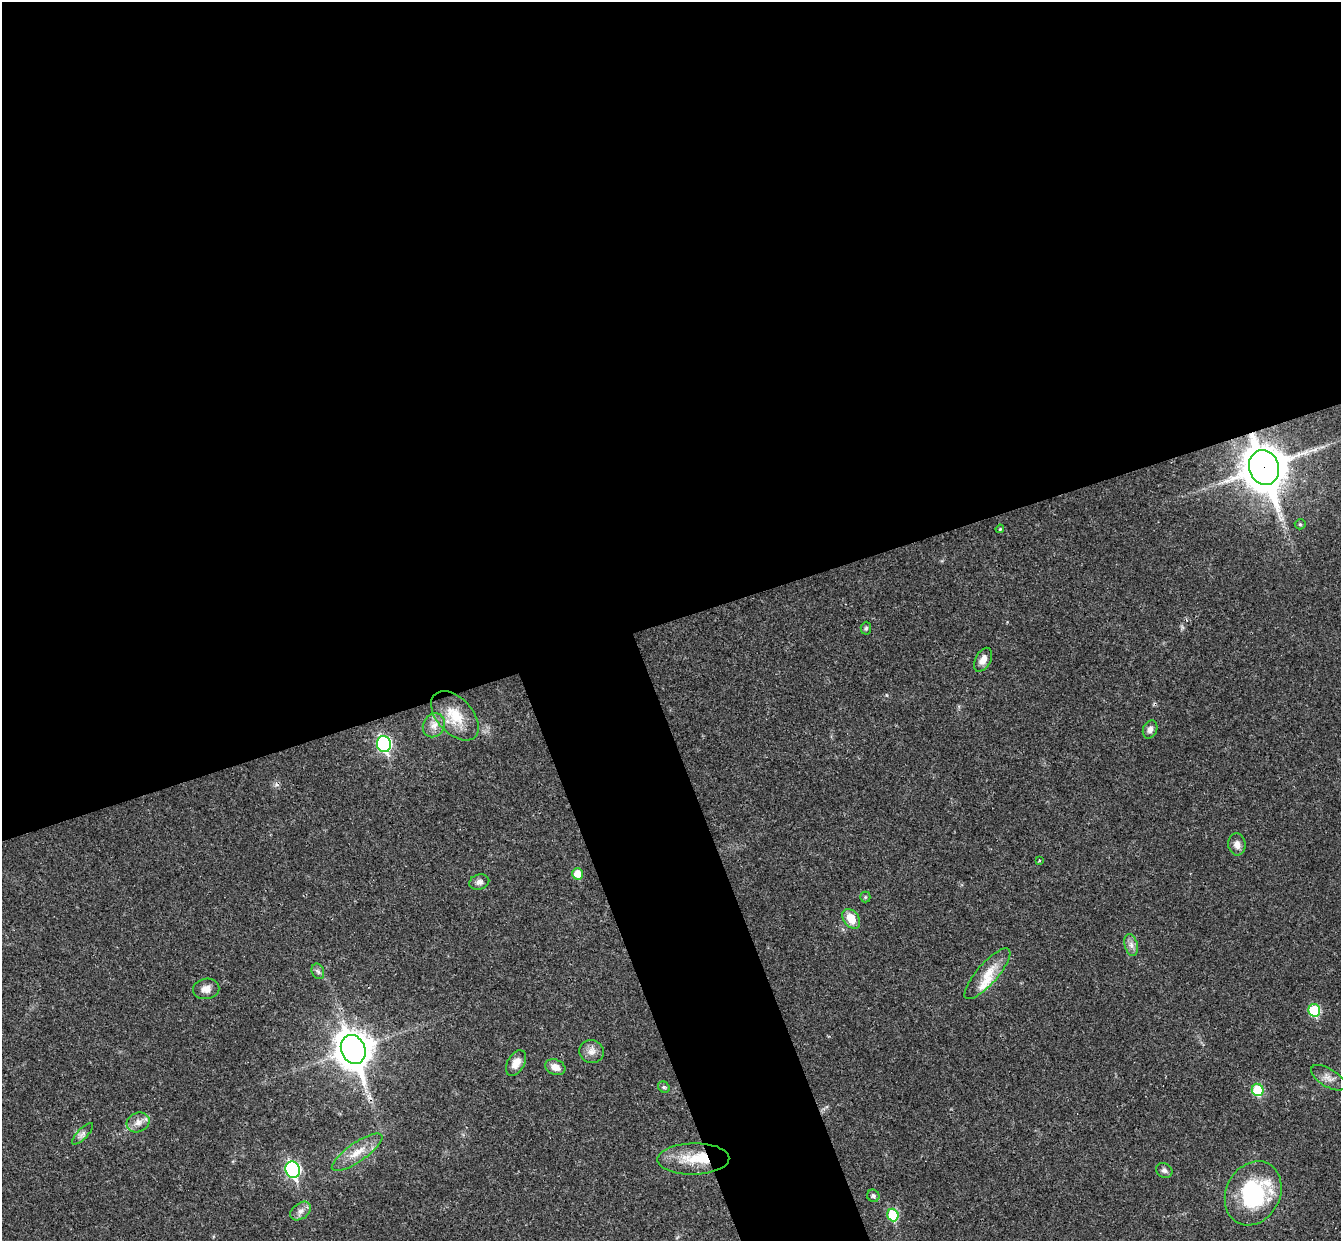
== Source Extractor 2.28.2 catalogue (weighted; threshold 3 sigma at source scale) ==
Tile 2 of 4 x 4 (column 2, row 1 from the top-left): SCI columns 1397-2735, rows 4012-5250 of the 5468 x 5422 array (HDU 1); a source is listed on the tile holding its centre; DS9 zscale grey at full resolution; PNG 1343 x 1243 px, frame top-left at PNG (2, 2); each listed source drawn as its Kron ellipse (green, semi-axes under 4 px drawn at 4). Shown black and unused: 55% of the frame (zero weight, under 3 of 4 exposures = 6% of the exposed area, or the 3 px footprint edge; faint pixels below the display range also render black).
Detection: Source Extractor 2.28.2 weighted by HDU 2 'WHT'; one run over the whole footprint, this tile lists its part. Background 0.0399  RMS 0.0027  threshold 0.0121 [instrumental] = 3 sigma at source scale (4.5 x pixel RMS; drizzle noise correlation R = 1.50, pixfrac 1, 0.05/0.05 arcsec/px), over >= 5 px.
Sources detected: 40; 3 inside a brighter listed object's ellipse — not listed separately; the other 37 listed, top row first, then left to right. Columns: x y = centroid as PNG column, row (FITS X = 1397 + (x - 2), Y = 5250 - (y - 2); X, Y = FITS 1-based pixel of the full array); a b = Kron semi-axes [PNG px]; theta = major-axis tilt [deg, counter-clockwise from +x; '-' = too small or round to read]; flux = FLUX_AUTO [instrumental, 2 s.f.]
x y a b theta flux
1264 468 18 15 -71 780
1300 524 5 5 - 0.36
1000 529 4 3 - 0.25
866 628 6 5 - 0.45
983 660 13 7 62 2.1
455 716 29 17 -47 7.3
434 725 12 10 57 2.2
1150 729 9 7 68 1.1
384 744 8 7 - 44
1237 844 11 8 -83 1.6
1039 860 4 2 - 0.22
578 874 5 5 - 4.5
479 882 10 7 15 1.2
865 897 5 5 - 0.34
851 919 11 7 -54 4.4
1131 945 11 6 -75 1.3
318 971 8 6 -67 0.7
987 974 32 10 49 4.9
206 989 13 10 9 2
1314 1010 6 6 - 13
353 1049 15 12 -69 500
591 1052 12 11 - 2
516 1063 14 8 59 2.6
555 1067 10 7 -21 2.2
1328 1078 19 9 -31 2
664 1087 6 5 - 0.46
1258 1090 6 5 - 11
138 1122 12 9 25 2
83 1134 14 5 47 1.1
357 1152 30 9 35 4.5
693 1159 36 15 1 8.6
293 1170 8 7 - 46
1164 1170 8 7 - 0.82
1253 1193 33 27 62 27
873 1196 6 6 - 0.8
301 1211 11 7 37 1.5
893 1215 6 5 - 14
Overlapping masked pixels (flux is a lower limit): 1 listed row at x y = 1264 468